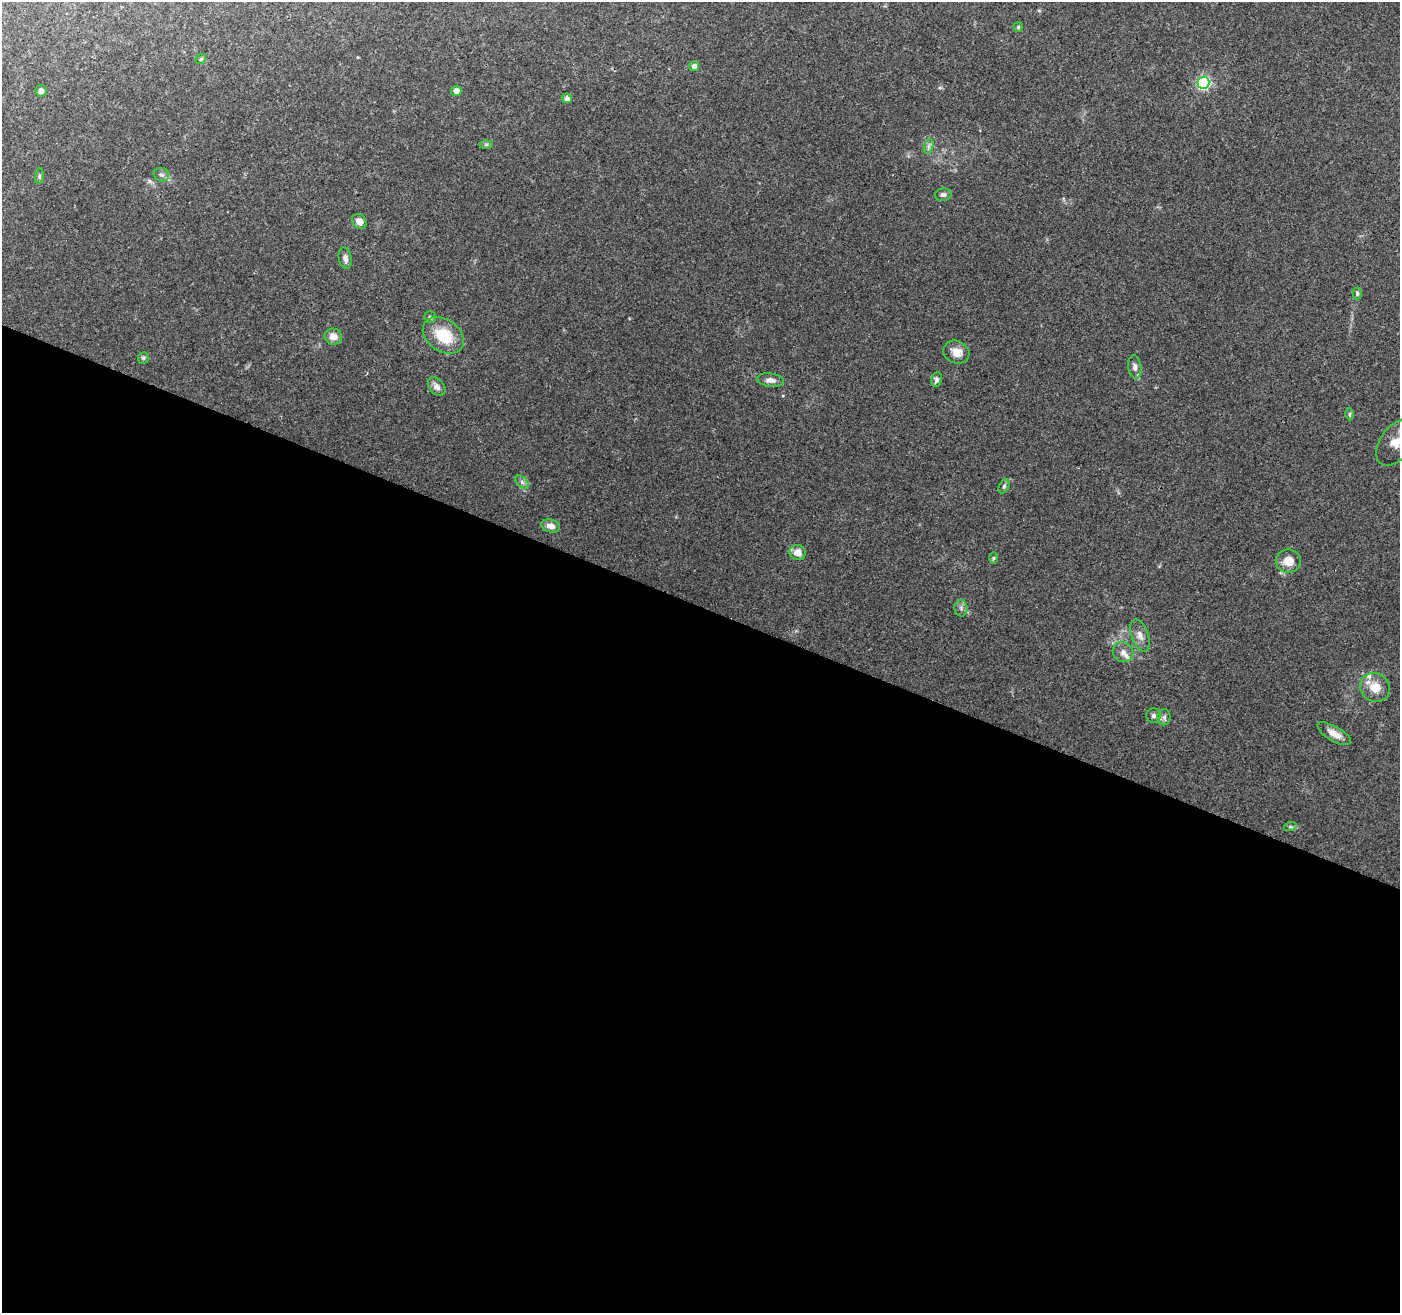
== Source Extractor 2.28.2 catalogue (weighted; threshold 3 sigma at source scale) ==
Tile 14 of 4 x 4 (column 2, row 4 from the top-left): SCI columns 1399-2796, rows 204-1514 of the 5593 x 5716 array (HDU 1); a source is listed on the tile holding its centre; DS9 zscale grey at full resolution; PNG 1402 x 1315 px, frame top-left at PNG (2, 2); each listed source drawn as its Kron ellipse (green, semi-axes under 4 px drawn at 4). Shown black and unused: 54% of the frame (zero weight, under 2 of 3 exposures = <1% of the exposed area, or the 3 px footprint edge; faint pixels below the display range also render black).
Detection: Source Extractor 2.28.2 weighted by HDU 2 'WHT'; one run over the whole footprint, this tile lists its part. Background 0.0686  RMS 0.0068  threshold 0.0304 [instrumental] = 3 sigma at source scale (4.5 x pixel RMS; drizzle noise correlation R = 1.50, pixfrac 1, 0.0396/0.0396 arcsec/px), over >= 5 px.
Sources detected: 42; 2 inside a brighter listed object's ellipse — not listed separately; the other 40 listed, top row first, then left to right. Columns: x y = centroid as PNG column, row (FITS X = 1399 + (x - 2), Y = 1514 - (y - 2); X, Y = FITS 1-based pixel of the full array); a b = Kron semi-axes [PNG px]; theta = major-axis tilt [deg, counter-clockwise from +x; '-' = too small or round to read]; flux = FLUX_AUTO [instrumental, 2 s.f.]
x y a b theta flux
1018 27 5 5 - 1
201 59 6 4 42 0.91
694 66 5 5 - 3.3
1203 83 6 6 - 93
41 91 6 5 - 2.7
456 91 5 5 - 4.7
567 98 5 5 - 2.6
486 145 6 4 1 1.1
929 146 7 4 71 1.8
161 175 8 6 -16 1.9
39 176 8 4 82 1.2
943 195 8 6 6 2.4
359 221 8 6 -50 5.1
345 258 11 6 -79 3.1
1357 293 6 4 90 1.2
430 317 5 5 - 1.3
443 335 22 16 -34 23
333 337 9 8 - 5.4
956 352 13 11 -23 7.2
143 358 6 5 - 1.1
1135 367 12 6 -83 3.2
936 379 7 5 77 1.9
770 380 13 6 -8 3.8
437 387 10 7 -47 3.7
1349 414 6 4 89 1
1396 443 26 15 55 11
522 482 8 5 -45 2
1004 486 7 5 64 1.2
550 526 9 6 -13 4.6
798 552 8 7 - 7
994 558 6 4 89 0.89
1288 561 12 11 - 8.2
961 608 8 6 -88 2.2
1140 635 17 8 -71 4.9
1123 652 11 9 -36 4
1375 687 15 14 - 10
1154 716 7 7 - 2.2
1164 717 8 6 89 2.2
1334 734 19 7 -30 6.3
1290 827 6 4 18 0.96
Isophote crosses this tile's border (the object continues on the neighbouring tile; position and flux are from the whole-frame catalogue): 1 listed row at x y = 1396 443